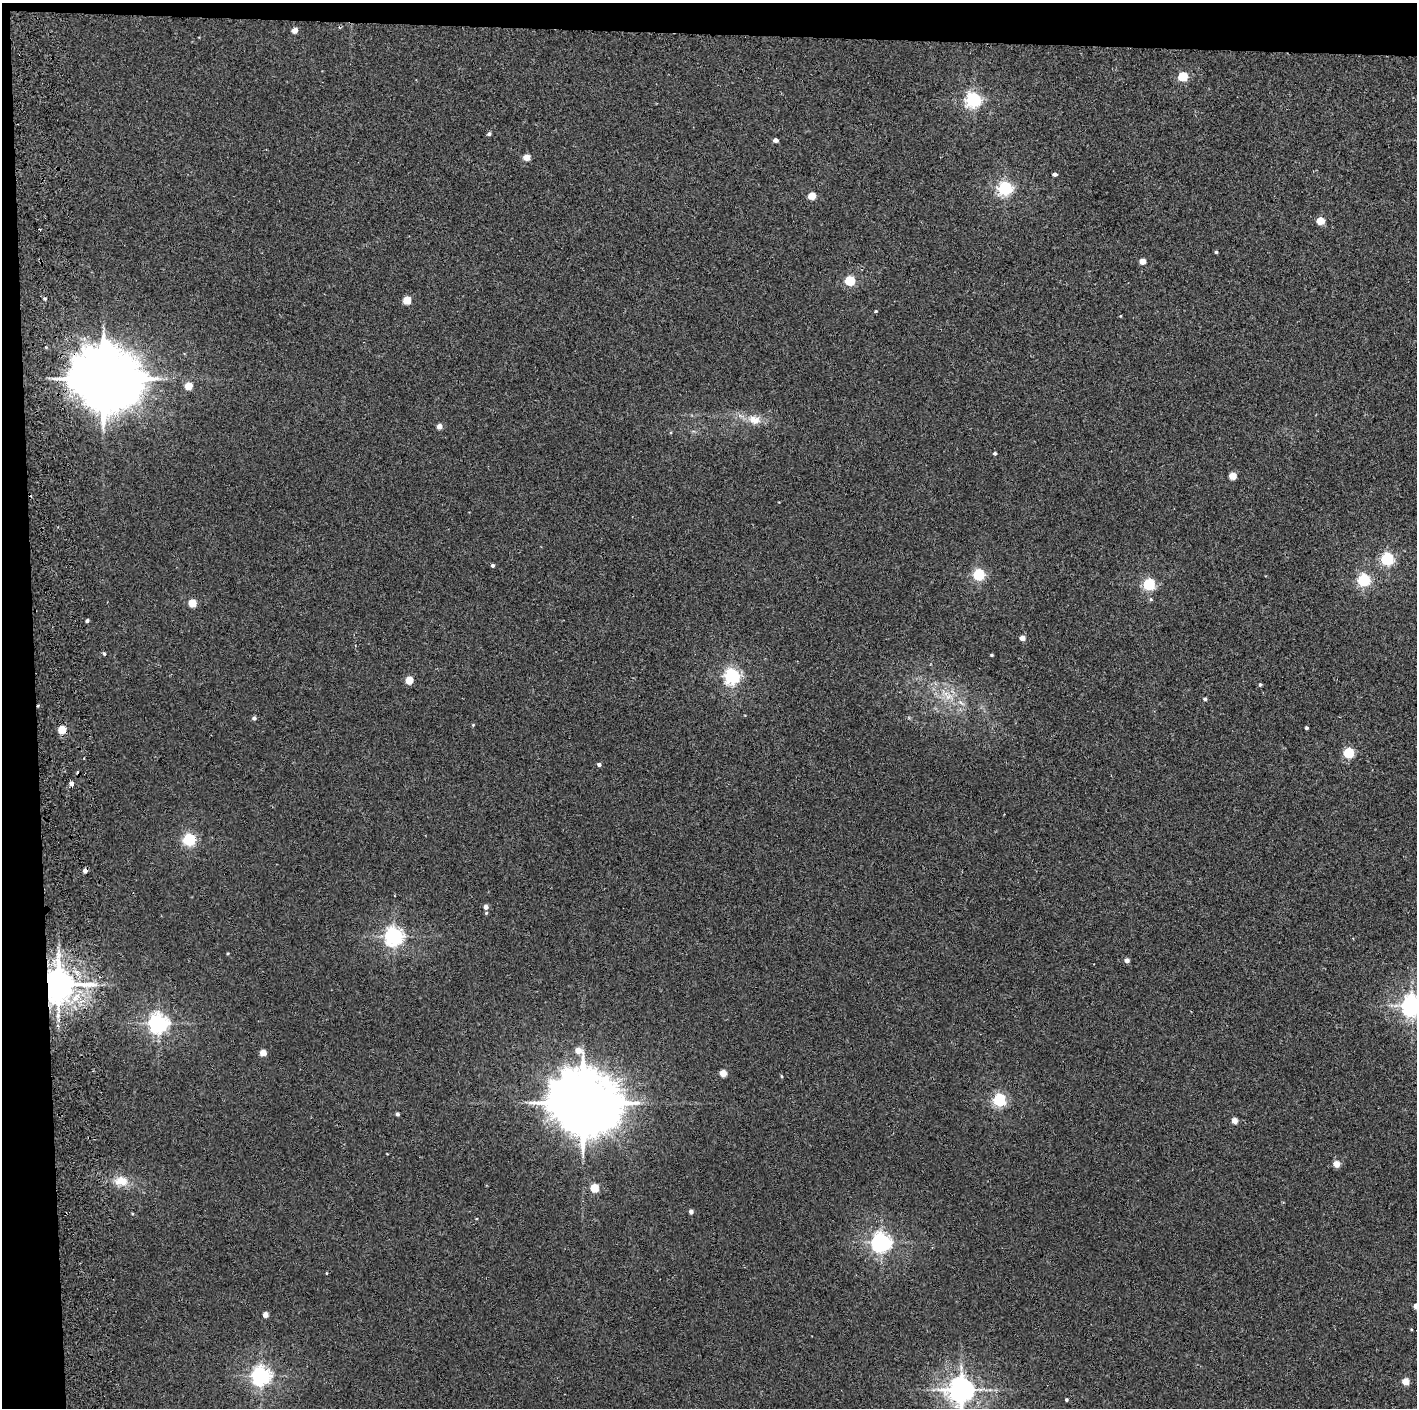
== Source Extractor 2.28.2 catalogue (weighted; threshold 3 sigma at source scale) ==
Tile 1 of 3 x 3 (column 1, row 1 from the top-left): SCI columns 60-1474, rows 2817-4222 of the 4361 x 4228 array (HDU 1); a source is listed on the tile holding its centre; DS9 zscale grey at full resolution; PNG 1419 x 1410 px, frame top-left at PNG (2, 3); no overlay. Shown black and unused: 5% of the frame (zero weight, under 2 of 3 exposures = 3% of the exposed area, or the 3 px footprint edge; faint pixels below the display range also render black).
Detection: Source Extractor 2.28.2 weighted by HDU 2 'WHT'; one run over the whole footprint, this tile lists its part. Background 0.0355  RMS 0.0063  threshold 0.0283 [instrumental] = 3 sigma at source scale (4.5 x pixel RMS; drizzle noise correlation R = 1.50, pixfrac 1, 0.05/0.05 arcsec/px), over >= 5 px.
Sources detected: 75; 4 cosmic-ray / hot-pixel residue — not listed; the other 71 listed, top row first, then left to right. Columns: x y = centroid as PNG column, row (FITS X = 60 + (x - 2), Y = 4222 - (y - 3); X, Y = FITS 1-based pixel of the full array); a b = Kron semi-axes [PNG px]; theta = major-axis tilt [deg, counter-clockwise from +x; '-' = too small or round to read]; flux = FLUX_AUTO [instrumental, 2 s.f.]
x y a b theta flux
295 30 4 4 - 5.7
1183 77 5 5 - 35
973 100 6 6 - 170
489 134 5 4 - 1.2
775 140 4 4 - 2.7
527 157 5 4 - 8.3
1055 174 4 4 - 2
1005 188 6 5 - 150
812 196 5 4 - 13
1321 221 5 4 - 17
1216 252 4 4 - 0.89
1142 261 5 4 - 7
850 281 5 5 - 40
407 300 5 5 - 16
876 311 4 3 - 0.64
104 379 19 16 -12 5500
188 386 5 5 - 13
754 420 17 12 -14 7.2
439 426 4 4 - 4.9
995 453 4 3 - 1.1
1233 476 5 4 - 13
1387 559 5 5 - 97
493 565 4 3 - 1.3
979 575 5 5 - 82
1364 580 5 5 - 92
1149 584 5 5 - 77
1151 599 5 4 - 0.85
192 603 5 5 - 18
87 621 4 3 - 1.2
1022 638 4 4 - 5
104 654 5 4 - 0.77
991 655 3 3 - 0.65
732 676 6 6 - 170
409 680 5 4 - 16
1260 684 4 3 - 0.88
948 697 10 6 41 4
1205 699 4 4 - 1.2
254 718 5 4 - 1.6
473 725 4 4 - 0.5
1306 728 3 3 - 0.93
62 730 5 4 - 20
1349 753 5 5 - 48
599 764 4 4 - 1.7
189 840 5 5 - 97
486 907 4 4 - 2.8
486 913 4 3 - 0.63
394 936 6 6 - 280
228 953 4 3 - 0.53
1127 960 4 4 - 3.2
58 984 9 9 - 1400
1412 1005 7 7 - 390
158 1023 6 6 - 310
263 1053 4 4 - 8
723 1073 5 4 - 11
782 1076 5 3 - 0.59
999 1100 5 5 - 98
583 1103 20 17 -23 5700
397 1114 4 3 - 1.5
1234 1121 4 4 - 7
1336 1164 4 4 - 9.6
121 1181 18 12 -6 9.5
594 1188 5 5 - 24
691 1211 4 4 - 2.8
881 1242 7 6 - 290
326 1273 3 2 - 0.43
1416 1306 4 4 - 6.8
265 1315 4 4 - 5.8
261 1376 7 6 - 260
1405 1382 5 4 - 11
961 1390 8 8 - 690
1066 1400 4 3 - 0.91
Overlapping masked pixels (flux is a lower limit): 2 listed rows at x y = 104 379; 58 984
Isophote crosses this tile's border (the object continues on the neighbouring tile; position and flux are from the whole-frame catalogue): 3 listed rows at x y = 1412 1005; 1416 1306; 961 1390